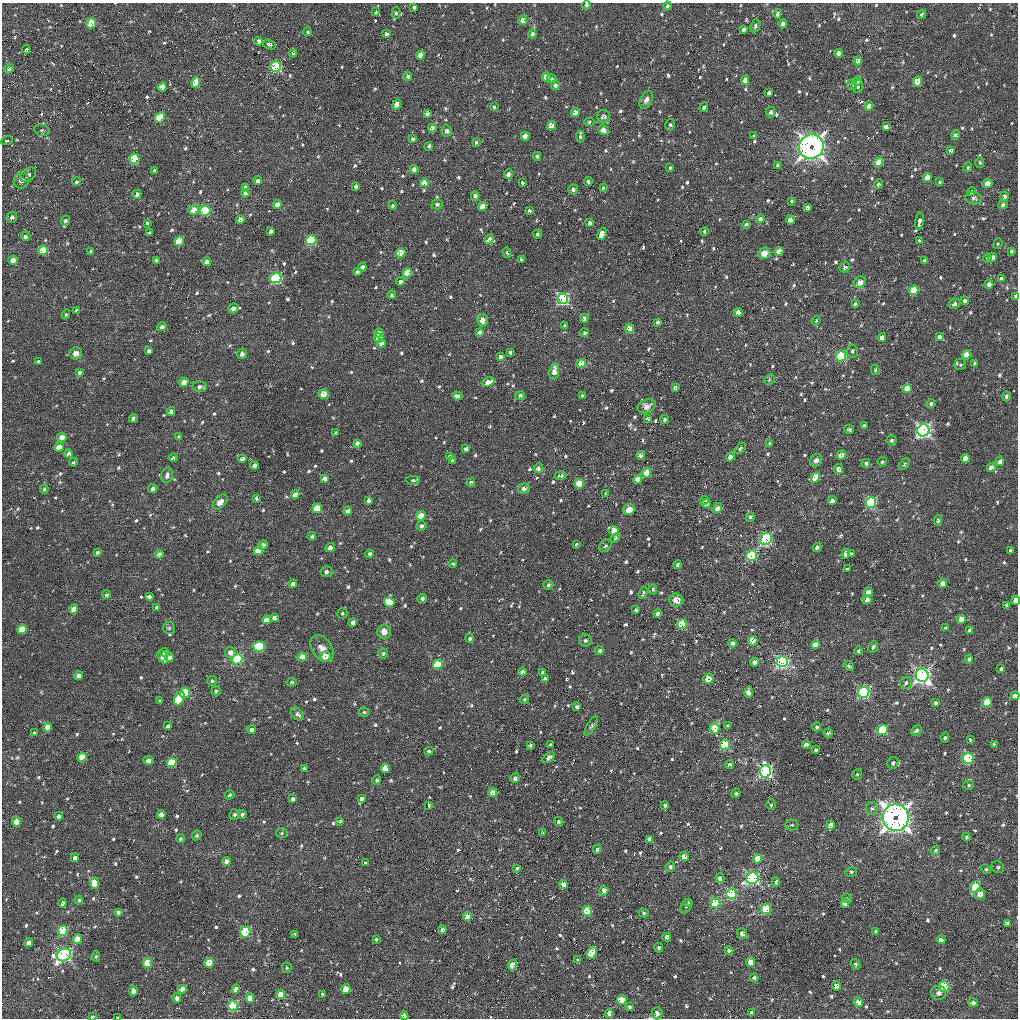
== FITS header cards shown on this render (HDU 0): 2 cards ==
NAXIS1  =                 1016 / length of data axis 1
NAXIS2  =                 1016 / length of data axis 2

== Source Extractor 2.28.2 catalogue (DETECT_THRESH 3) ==
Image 1016 x 1016 px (HDU 0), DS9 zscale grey, 1 PNG px = 1 image px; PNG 1020 x 1020 px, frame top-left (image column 1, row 1016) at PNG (2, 3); each listed source drawn as its Kron ellipse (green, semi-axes under 4 px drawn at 4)
Background 24.9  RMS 3.9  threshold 11.8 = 3 sigma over >= 5 px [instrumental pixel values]
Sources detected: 775; of the 775, the 500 brightest by FLUX_AUTO listed and drawn (275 fainter detections omitted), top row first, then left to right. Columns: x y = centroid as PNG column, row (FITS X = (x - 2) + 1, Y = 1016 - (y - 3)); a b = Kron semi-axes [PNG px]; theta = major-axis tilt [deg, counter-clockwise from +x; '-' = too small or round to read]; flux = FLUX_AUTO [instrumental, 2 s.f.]
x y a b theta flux
586 5 4 4 - 510
667 6 4 4 - 630
414 7 3 3 - 570
376 12 4 4 - 380
396 13 5 4 - 510
777 14 4 4 - 970
921 14 5 4 - 500
523 20 5 4 - 1900
91 23 5 5 - 6000
783 24 4 4 - 1600
755 26 7 5 68 610
744 29 4 3 - 740
308 32 4 4 - 380
387 34 4 3 - 730
532 34 4 3 - 830
259 41 4 3 - 1300
270 45 6 4 -18 760
26 49 4 4 - 550
293 53 4 4 - 430
839 53 4 4 - 2100
420 55 4 4 - 2200
858 61 4 4 - 1500
276 67 5 5 - 33000
9 69 5 4 - 820
408 76 4 4 - 670
546 77 4 4 - 2700
551 79 4 4 - 700
745 80 4 4 - 1900
857 81 5 4 - 1800
918 81 5 4 - 6900
196 83 5 4 - 5700
555 85 5 4 - 870
852 85 5 5 - 590
858 86 6 5 - 850
162 87 4 4 - 4400
769 93 4 3 - 750
646 100 9 5 62 1100
397 104 5 4 - 3100
869 106 4 4 - 3300
494 107 4 3 - 490
704 107 5 3 - 720
771 112 5 4 - 790
427 113 4 3 - 790
575 113 4 4 - 2100
603 116 6 6 - 1000
160 117 5 4 - 9300
589 122 5 4 - 400
670 125 6 4 80 430
551 126 4 4 - 3700
886 127 4 4 - 1600
432 128 4 4 - 1500
42 130 8 5 -13 560
603 130 5 5 - 1100
447 131 5 5 - 660
956 135 5 4 - 610
525 136 4 4 - 2700
754 136 3 3 - 500
580 137 6 4 -88 530
413 139 4 3 - 810
7 141 6 4 20 450
476 142 3 3 - 390
429 146 4 3 - 580
811 146 12 12 - 150000
951 150 4 4 - 760
537 156 4 3 - 390
134 159 5 5 - 9300
879 162 5 4 - 4600
980 162 5 4 - 390
778 165 4 3 - 700
968 167 5 4 - 480
670 168 3 3 - 400
414 169 4 4 - 1700
155 170 3 3 - 640
508 174 5 4 - 1100
28 175 9 6 40 800
927 177 4 4 - 4500
21 180 8 7 - 1300
258 181 4 4 - 1000
76 182 4 4 - 460
588 182 4 3 - 450
940 182 4 4 - 390
424 183 4 4 - 3400
523 183 3 3 - 1700
987 183 5 4 - 2900
878 184 5 4 - 640
356 186 4 3 - 770
245 187 4 3 - 820
603 188 4 3 - 380
573 189 5 5 - 620
971 192 5 4 - 480
245 193 4 4 - 900
137 194 4 4 - 900
475 196 4 4 - 940
1004 196 5 4 - 770
974 198 8 6 -14 700
792 201 3 3 - 380
277 204 4 4 - 2300
437 204 5 5 - 620
393 205 4 4 - 470
1003 205 5 4 - 890
483 207 4 4 - 4200
807 207 4 4 - 810
194 210 6 4 34 2800
205 211 5 5 - 18000
529 211 4 4 - 810
12 217 5 5 - 830
240 219 4 4 - 1600
760 219 4 4 - 900
790 220 4 4 - 2900
65 221 5 4 - 740
919 221 9 4 82 1300
147 223 3 3 - 400
590 223 4 3 - 1200
746 224 4 3 - 460
271 231 4 3 - 840
704 231 4 4 - 430
149 233 3 3 - 410
537 234 4 3 - 530
602 234 6 4 70 2800
26 236 5 4 - 1300
489 239 5 4 - 1700
311 240 5 5 - 20000
920 240 4 3 - 840
179 241 5 4 - 7900
998 244 5 4 - 380
43 250 5 4 - 7300
91 251 4 3 - 420
779 251 4 4 - 4600
1011 251 4 3 - 550
401 253 5 4 - 5400
507 253 5 4 - 420
764 253 6 5 - 2300
992 257 4 4 - 1700
987 258 4 4 - 390
521 259 4 3 - 400
13 260 5 4 - 2500
156 260 4 4 - 1100
925 260 4 3 - 1100
207 262 4 4 - 2100
362 267 4 4 - 850
845 267 5 4 - 890
357 272 4 3 - 620
408 273 5 4 - 6300
276 278 5 5 - 38000
1001 278 4 4 - 570
400 281 4 4 - 820
860 282 6 5 - 1600
989 284 4 4 - 1800
914 290 5 4 - 14000
391 295 4 4 - 410
1016 296 4 3 - 1400
563 299 5 5 - 41000
965 301 4 4 - 940
855 304 3 3 - 490
954 304 6 4 30 690
233 308 5 4 - 1700
77 311 4 4 - 820
738 312 4 4 - 3100
66 314 5 4 - 380
584 318 4 4 - 1000
482 320 6 5 - 1700
816 320 5 3 - 410
658 322 4 3 - 580
565 325 3 3 - 480
162 327 4 4 - 940
629 328 5 4 - 4600
479 332 4 3 - 1000
379 333 4 4 - 1400
584 333 4 4 - 630
939 336 4 3 - 860
882 337 4 4 - 2000
379 338 5 4 - 4700
382 343 4 4 - 1800
149 351 4 4 - 1100
852 351 6 5 - 660
510 352 3 3 - 400
76 353 6 6 - 1300
242 354 5 5 - 1000
966 355 4 4 - 4900
841 356 5 5 - 26000
500 357 4 3 - 880
39 361 3 3 - 440
975 363 4 3 - 380
581 364 5 4 - 4400
960 365 6 5 - 520
875 370 5 4 - 380
554 371 8 5 83 1900
80 372 4 3 - 500
769 380 6 4 45 390
184 382 5 4 - 2500
488 382 7 4 22 3700
199 387 7 5 4 870
675 387 4 3 - 760
907 389 4 4 - 5100
324 394 5 4 - 3700
457 396 5 4 - 940
520 396 5 4 - 1000
582 396 4 3 - 810
1006 396 5 4 - 780
931 404 4 4 - 620
647 406 9 6 22 1900
171 411 4 4 - 1200
133 418 4 4 - 620
648 419 4 3 - 380
665 419 4 4 - 420
864 426 4 4 - 640
849 429 5 4 - 430
923 430 6 6 - 83000
336 433 4 3 - 610
179 436 3 3 - 390
62 437 5 4 - 2900
892 440 5 5 - 660
357 443 4 4 - 850
770 443 4 4 - 440
59 447 5 4 - 3300
740 448 7 4 46 510
466 449 4 3 - 910
69 454 4 4 - 1600
641 455 4 4 - 1300
841 455 5 4 - 1900
449 457 4 4 - 590
730 457 4 4 - 2400
173 458 4 3 - 610
965 458 4 4 - 3900
242 459 4 4 - 1000
816 460 7 5 58 1100
452 461 4 4 - 700
1000 461 4 4 - 1400
73 462 5 3 - 420
882 462 5 4 - 390
866 463 4 3 - 640
904 464 7 4 51 400
255 465 4 4 - 1600
991 467 4 4 - 2000
538 468 5 5 - 980
838 469 5 4 - 1300
647 473 5 4 - 6300
167 475 8 6 77 980
560 476 5 4 - 980
815 477 5 4 - 4700
325 479 4 4 - 2000
638 479 4 4 - 3400
413 480 7 4 0 530
471 482 4 3 - 510
579 484 5 4 - 7900
524 488 6 5 - 840
44 489 4 4 - 380
153 489 5 4 - 760
606 494 4 3 - 570
295 495 4 4 - 1800
257 498 4 3 - 770
369 500 4 3 - 860
704 501 4 4 - 1200
832 501 4 4 - 2100
220 502 9 5 46 1700
871 502 5 5 - 34000
706 503 4 3 - 1200
317 508 5 4 - 7200
717 508 5 4 - 1700
629 509 6 5 - 6000
348 511 4 4 - 1700
421 516 5 4 - 5600
750 517 5 4 - 530
938 520 5 4 - 480
421 526 5 4 - 680
614 531 5 5 - 7000
312 536 4 4 - 510
616 538 5 4 - 520
766 539 6 5 - 33000
576 544 3 2 - 370
263 545 5 4 - 1300
605 546 7 5 43 440
817 547 4 4 - 790
330 548 5 4 - 1800
258 550 5 4 - 5000
1011 551 4 3 - 1000
97 552 4 3 - 530
159 554 4 4 - 1400
370 554 4 4 - 560
846 554 5 4 - 940
851 554 3 3 - 460
752 556 5 5 - 24000
453 564 4 3 - 420
678 565 4 3 - 750
847 569 3 3 - 470
326 572 6 5 - 620
943 583 4 4 - 2900
293 584 4 4 - 1500
548 585 5 4 - 520
653 589 5 4 - 390
868 592 4 4 - 2500
643 593 6 3 71 450
106 595 4 4 - 420
149 597 4 4 - 3500
422 598 5 4 - 700
676 600 7 6 - 1800
867 600 4 4 - 2000
1016 600 5 3 - 3900
389 602 5 4 - 6400
1007 606 4 3 - 800
157 607 3 3 - 410
74 609 4 4 - 3000
636 610 4 3 - 430
342 613 5 5 - 440
658 613 4 4 - 1300
274 618 4 4 - 1200
961 619 4 4 - 3900
266 620 4 4 - 2400
353 622 4 4 - 1400
682 624 5 4 - 8800
169 628 6 6 - 440
946 628 4 3 - 780
22 629 5 4 - 8200
970 630 4 4 - 670
384 631 7 6 - 1900
470 638 4 4 - 570
585 640 6 6 - 600
753 641 5 4 - 4000
732 643 4 4 - 1300
815 645 4 4 - 2700
259 647 6 5 - 14000
873 647 6 4 67 620
322 648 15 10 -54 2200
599 651 5 4 - 470
858 651 4 4 - 410
164 652 4 4 - 1000
230 652 5 5 - 1800
383 653 5 5 - 440
326 656 5 5 - 3100
163 657 7 4 -66 2000
170 657 5 4 - 710
302 657 4 4 - 3100
237 659 5 5 - 24000
969 659 4 3 - 480
755 662 4 4 - 2300
782 662 5 5 - 61000
438 664 5 4 - 12000
849 666 5 4 - 440
1001 669 4 3 - 410
523 672 4 4 - 1600
543 673 4 3 - 940
922 675 7 6 - 110000
79 676 4 4 - 1600
545 679 4 4 - 1300
708 679 5 5 - 4400
212 681 5 5 - 430
292 682 5 4 - 460
906 683 6 6 - 700
216 691 4 4 - 450
749 692 5 4 - 2100
864 692 6 5 - 48000
185 693 5 5 - 11000
1015 696 4 4 - 2000
179 698 7 4 65 7600
524 699 4 4 - 460
160 701 4 3 - 520
987 702 5 4 - 7100
935 703 4 3 - 680
577 707 4 3 - 660
364 712 5 5 - 390
297 714 7 5 -43 840
168 726 4 3 - 680
591 726 11 3 60 520
728 726 4 4 - 700
47 727 5 4 - 3900
817 727 4 4 - 460
714 728 5 5 - 8700
252 730 4 4 - 840
882 730 5 5 - 17000
916 730 6 4 47 730
34 733 3 3 - 490
828 733 5 4 - 550
945 738 5 4 - 510
970 740 4 3 - 460
994 744 4 3 - 700
530 745 4 3 - 410
550 745 4 3 - 590
725 745 5 5 - 15000
806 745 4 4 - 1500
816 750 3 3 - 480
429 751 4 3 - 440
82 757 5 4 - 5400
549 757 7 4 37 770
968 759 5 5 - 24000
148 760 5 4 - 1100
172 762 5 4 - 8400
893 763 6 5 - 730
730 765 4 4 - 970
304 768 4 3 - 620
385 769 5 4 - 5900
765 771 6 5 - 73000
857 774 5 4 - 410
515 778 5 4 - 680
377 780 5 4 - 590
969 785 5 4 - 420
493 793 4 4 - 2800
736 793 4 4 - 520
229 795 5 4 - 480
293 799 4 3 - 930
362 799 4 4 - 880
429 805 3 3 - 400
665 805 4 3 - 490
771 805 5 4 - 420
872 808 6 6 - 660
242 814 4 4 - 620
161 815 4 4 - 2500
234 815 5 5 - 680
59 816 4 4 - 1300
896 818 13 13 - 220000
340 821 4 3 - 430
16 822 5 4 - 3300
559 822 5 4 - 480
792 825 6 5 - 490
831 825 4 4 - 2400
282 833 6 5 - 430
543 833 3 3 - 370
197 835 5 4 - 400
966 837 4 3 - 480
180 839 4 4 - 490
649 839 4 4 - 1200
597 849 4 3 - 540
936 850 4 4 - 480
684 857 5 4 - 2600
75 858 4 4 - 1300
758 859 5 4 - 5800
226 861 4 4 - 2600
365 863 3 3 - 430
670 866 5 4 - 650
998 867 7 5 -33 470
517 868 3 3 - 650
986 869 5 4 - 370
851 872 6 4 13 400
720 878 5 4 - 1200
752 878 6 5 - 56000
776 882 4 4 - 790
94 883 5 4 - 6400
563 884 4 4 - 3600
975 887 6 5 - 7100
604 890 5 4 - 1900
731 894 5 5 - 23000
980 894 5 5 - 2400
847 898 5 3 - 380
79 900 4 4 - 530
689 902 3 3 - 380
62 903 4 3 - 920
715 903 5 5 - 18000
845 903 5 4 - 1900
686 906 8 5 61 650
766 909 5 5 - 11000
587 911 5 5 - 8200
118 912 4 4 - 620
644 913 5 4 - 430
467 917 4 4 - 4500
1007 923 4 4 - 1000
442 930 4 4 - 740
62 931 5 4 - 19000
876 931 3 3 - 440
245 932 5 5 - 22000
295 934 4 3 - 610
742 934 6 4 -55 1300
667 937 4 4 - 1100
78 939 5 4 - 5200
376 939 3 3 - 400
941 940 4 4 - 1200
29 943 4 4 - 2000
659 948 5 4 - 470
729 950 4 4 - 910
592 953 6 5 - 7600
64 955 7 6 - 74000
96 956 5 4 - 370
578 960 4 3 - 430
751 962 5 4 - 3600
147 963 5 4 - 9500
209 963 5 4 - 5900
856 964 6 4 -52 430
512 965 5 4 - 3600
287 968 5 4 - 420
754 978 4 4 - 590
836 986 5 4 - 2300
944 987 5 5 - 21000
182 989 4 4 - 2100
236 989 4 4 - 1700
346 989 5 4 - 6900
134 991 5 4 - 1300
939 993 7 7 - 1200
281 994 4 4 - 3300
322 994 4 3 - 470
177 998 5 4 - 850
250 998 4 4 - 3100
622 1000 5 4 - 6900
858 1002 5 4 - 2700
973 1003 5 4 - 810
233 1006 5 5 - 22000
629 1007 4 3 - 440
751 1012 4 4 - 390
609 1013 4 4 - 1600
657 1013 6 5 - 1500
404 1016 4 3 - 1100
92 1017 3 3 - 960
118 1017 3 2 - 620
At the frame edge (FLAGS 8, measured only in part): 8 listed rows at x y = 586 5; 1016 296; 1016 600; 1015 696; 657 1013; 404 1016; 92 1017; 118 1017
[275 fainter detections neither listed nor drawn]

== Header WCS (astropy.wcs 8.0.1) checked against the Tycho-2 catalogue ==
Header WCS as astropy/WCSLIB reads it (applying the file's SIP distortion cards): RA---SIN-SIP/DEC--SIN-SIP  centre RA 08:40:58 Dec +27:46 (130.24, +27.77 deg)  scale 2.76 arcsec/px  FOV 46.7' x 46.4'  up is +15 deg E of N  parity normal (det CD < 0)
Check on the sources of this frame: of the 60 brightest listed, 24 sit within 3.8 arcsec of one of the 32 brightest Tycho-2 stars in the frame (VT <= 12.83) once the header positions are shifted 0.18 arcsec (0.10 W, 0.15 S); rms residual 1.27 arcsec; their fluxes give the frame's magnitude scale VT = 22.42 - 2.5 log10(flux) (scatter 0.36 mag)
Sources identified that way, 26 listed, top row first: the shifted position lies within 3.8 arcsec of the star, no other Tycho-2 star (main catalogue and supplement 1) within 7.6 arcsec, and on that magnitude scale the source's flux lands within +1.5 / -3 mag of the star's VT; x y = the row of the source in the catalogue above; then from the Tycho-2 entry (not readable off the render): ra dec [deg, ICRS J2000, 3 dp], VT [Tycho-2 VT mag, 2 dp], TYC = Tycho-2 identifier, HIP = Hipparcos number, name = IAU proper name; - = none
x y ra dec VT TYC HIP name
276 67 130.539 +28.053 11.45 1948-1633-1 - -
811 146 130.071 +28.100 9.57 1948-1319-1 - -
205 211 130.564 +27.933 11.58 1948-1744-1 42710 -
311 240 130.469 +27.933 11.83 1948-928-1 - -
914 290 129.952 +28.014 12.07 1948-1137-1 - -
563 299 130.245 +27.940 10.68 1948-968-1 - -
841 356 129.999 +27.952 11.86 1948-1111-1 - -
923 430 129.913 +27.914 11.05 1948-1462-1 - -
752 556 130.029 +27.788 11.13 1948-1347-1 - -
753 641 130.010 +27.725 11.85 1948-1733-1 - -
782 662 129.981 +27.716 11.30 1948-1835-1 - -
922 675 129.861 +27.733 10.87 1948-1337-1 - -
708 679 130.039 +27.689 12.49 1948-1451-1 - -
864 692 129.906 +27.709 11.59 1948-1550-1 - -
714 728 130.023 +27.653 12.40 1948-1556-1 - -
968 759 129.804 +27.681 10.96 1948-1470-1 - -
765 771 129.971 +27.632 10.24 1948-1607-1 - -
896 818 129.852 +27.623 9.77 1948-1506-1 - -
752 878 129.959 +27.551 10.92 1948-1793-1 - -
731 894 129.973 +27.535 10.67 1948-1790-1 - -
766 909 129.941 +27.531 11.99 1948-1831-1 - -
62 931 130.523 +27.375 11.49 1945-46-1 - -
245 932 130.370 +27.411 11.05 1945-178-1 - -
64 955 130.516 +27.358 11.25 1945-468-1 - -
147 963 130.445 +27.368 12.46 1945-348-1 - -
233 1006 130.364 +27.354 11.18 1945-490-1 - -